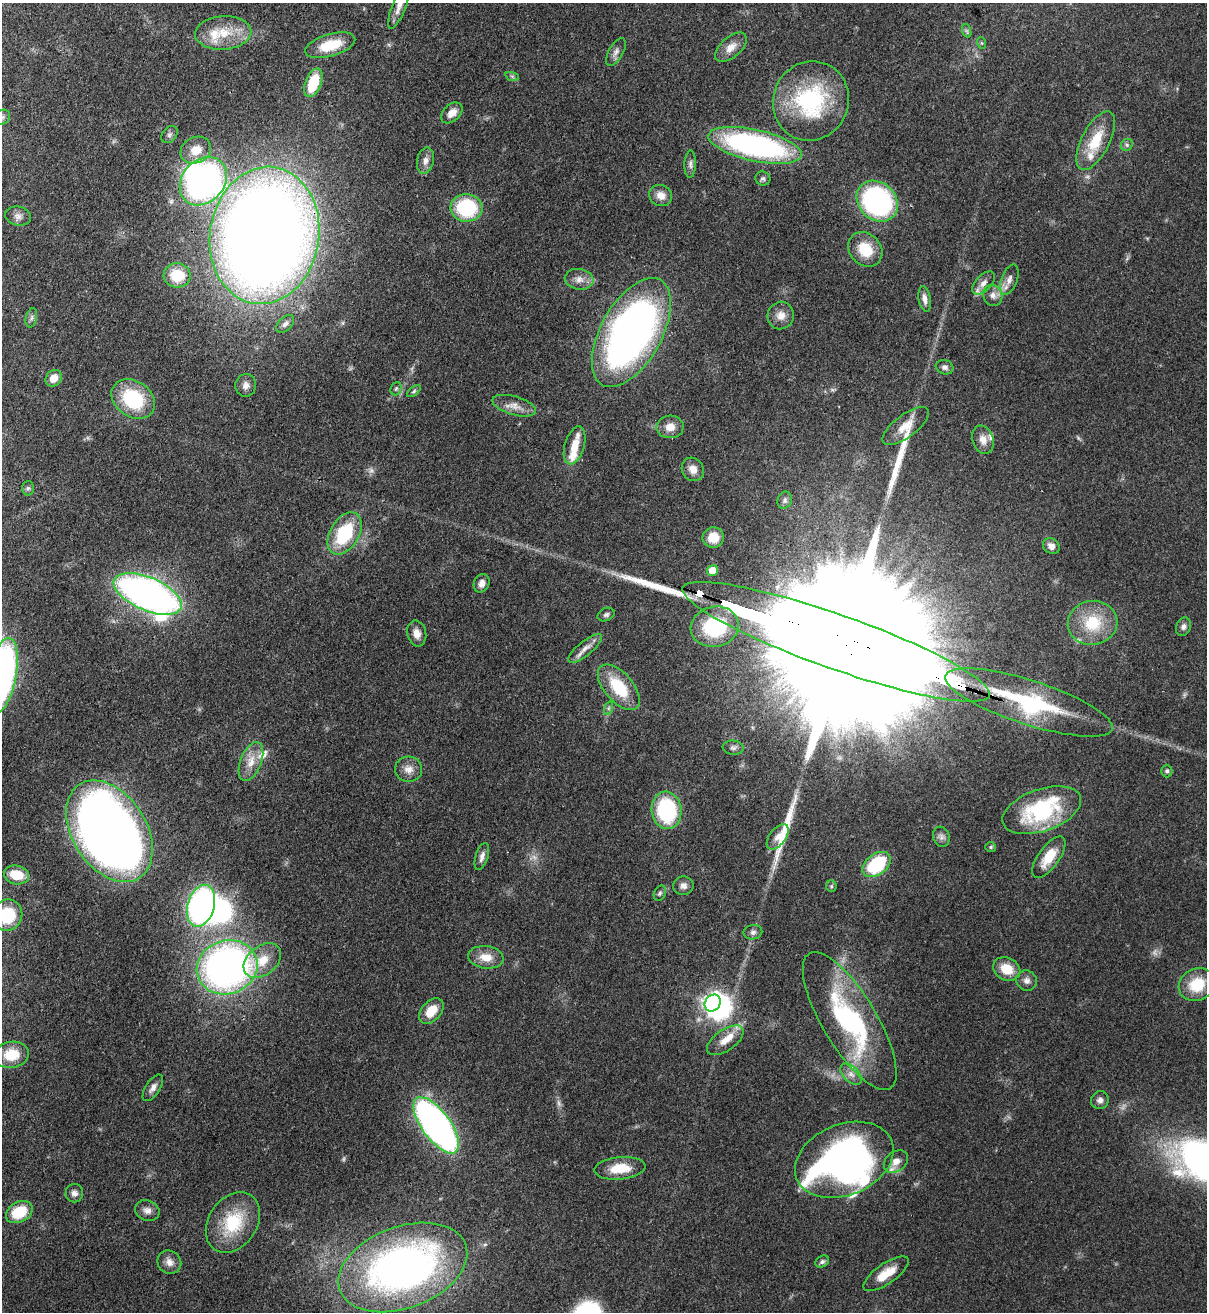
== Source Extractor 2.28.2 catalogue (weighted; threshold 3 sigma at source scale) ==
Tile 11 of 4 x 4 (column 3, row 3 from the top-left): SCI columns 2754-3958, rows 1342-2651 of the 5380 x 5303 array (HDU 1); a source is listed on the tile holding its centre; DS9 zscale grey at full resolution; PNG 1209 x 1314 px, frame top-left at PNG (2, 3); each listed source drawn as its Kron ellipse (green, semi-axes under 4 px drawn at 4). Shown black and unused: <1% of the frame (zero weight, under 3 of 4 exposures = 7% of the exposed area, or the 3 px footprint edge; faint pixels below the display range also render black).
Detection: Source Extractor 2.28.2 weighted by HDU 2 'WHT'; one run over the whole footprint, this tile lists its part. Background 0.0834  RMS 0.0039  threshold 0.0177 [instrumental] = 3 sigma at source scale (4.5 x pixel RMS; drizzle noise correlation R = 1.50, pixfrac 1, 0.05/0.05 arcsec/px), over >= 5 px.
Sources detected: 139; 5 too faint to see at this stretch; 5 inside a brighter object's white glare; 3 long thin detections or spike segments (spike, bleed or trail) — neither listed nor drawn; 12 inside a brighter listed object's ellipse — not listed separately; the other 114 listed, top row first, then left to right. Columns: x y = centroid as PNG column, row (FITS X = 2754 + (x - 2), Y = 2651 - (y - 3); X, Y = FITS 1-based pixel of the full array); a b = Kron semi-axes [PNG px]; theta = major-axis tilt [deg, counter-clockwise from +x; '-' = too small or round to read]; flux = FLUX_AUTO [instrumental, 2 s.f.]
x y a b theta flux
399 5 25 7 69 3.5
967 31 7 4 -71 0.73
223 33 28 16 3 12
982 43 6 4 -70 0.47
330 45 26 11 16 13
731 47 19 10 41 4.3
616 52 15 7 61 2.1
512 76 7 4 -19 0.72
313 83 15 8 69 15
811 101 40 37 65 46
452 113 12 8 44 3.9
2 117 9 7 30 1.4
169 135 10 6 51 1.3
1096 141 32 14 63 14
755 145 48 15 -12 110
1127 145 6 5 - 0.88
196 150 16 13 27 7
425 161 13 8 77 2.6
690 164 13 6 88 1.5
763 178 7 7 - 0.99
203 181 26 21 48 140
661 196 11 10 - 3.6
877 201 22 18 -43 76
466 208 16 13 -3 32
18 216 13 9 -14 2.3
264 235 69 54 81 820
865 249 19 15 -47 12
177 275 13 12 - 12
579 279 14 10 -9 3.5
1009 280 16 8 70 2.9
983 283 14 8 45 2.9
993 295 11 9 -61 2.4
925 299 13 6 -80 2.4
781 316 14 13 - 4
31 318 10 5 77 1.3
285 324 11 6 44 1.8
631 333 60 30 61 220
945 367 9 7 -17 1.4
54 378 9 7 51 3.8
246 385 11 10 - 2.5
396 389 7 5 68 0.75
414 391 8 4 37 0.78
133 399 23 18 -35 26
514 406 22 9 -16 4.3
906 426 27 11 37 6.2
670 427 13 11 2 4.3
983 440 14 10 -72 3.6
575 445 19 9 74 5.9
693 469 12 10 -53 3.8
28 488 7 6 - 0.87
785 500 9 7 69 1.2
345 533 23 14 59 24
713 537 11 10 - 6.4
1051 546 9 7 -39 2.4
713 570 5 5 - 5.9
482 583 9 7 66 2.2
148 594 36 16 -23 200
606 615 9 6 24 1.1
1093 623 25 22 10 17
715 627 24 20 12 29
1183 627 9 7 69 1.6
417 633 13 9 -77 3.2
836 642 162 27 -19 76000
585 648 21 7 39 3.5
2 676 38 14 78 160
619 687 27 14 -49 18
1029 702 87 22 -18 53
609 708 7 4 71 0.73
733 748 10 7 -6 1.5
251 762 20 10 68 5.6
409 769 14 13 - 3.7
1167 771 6 5 - 0.84
667 810 19 15 -85 37
1042 810 41 21 19 40
109 831 55 37 -57 480
778 837 15 8 53 2.8
941 837 10 8 -72 1.8
991 847 5 4 - 0.59
482 857 14 6 72 2.1
1049 857 24 10 55 8.9
877 864 16 10 38 29
16 875 12 9 -12 9.8
683 886 10 9 - 2.2
831 886 6 5 - 0.64
660 893 8 5 68 0.87
201 906 21 13 74 110
7 915 16 14 62 18
753 932 9 7 10 1.4
486 957 18 11 -8 5.9
262 961 21 14 39 8.3
227 967 31 26 19 200
1007 969 14 11 -26 8.5
1027 980 10 10 - 2.2
1197 985 18 16 25 13
713 1003 9 7 55 190
431 1011 15 9 48 7.2
850 1021 78 27 -59 63
725 1040 21 10 35 5.7
11 1055 17 13 10 10
851 1074 13 7 -45 2.8
153 1088 15 7 57 2.3
1100 1100 9 8 - 1.7
436 1125 33 14 -54 180
844 1160 51 35 22 170
896 1162 13 10 37 3.9
620 1168 26 11 5 9.6
74 1193 9 8 - 2
147 1210 12 10 -21 2.6
19 1212 14 10 29 14
233 1222 33 24 55 21
169 1262 12 11 - 3
822 1262 7 5 31 1
403 1267 67 41 20 200
886 1274 26 10 35 7.3
Overlapping masked pixels (flux is a lower limit): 4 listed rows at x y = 264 235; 836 642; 1029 702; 403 1267
Isophote crosses this tile's border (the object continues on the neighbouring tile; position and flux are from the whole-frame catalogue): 4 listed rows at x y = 399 5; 2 117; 2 676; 7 915